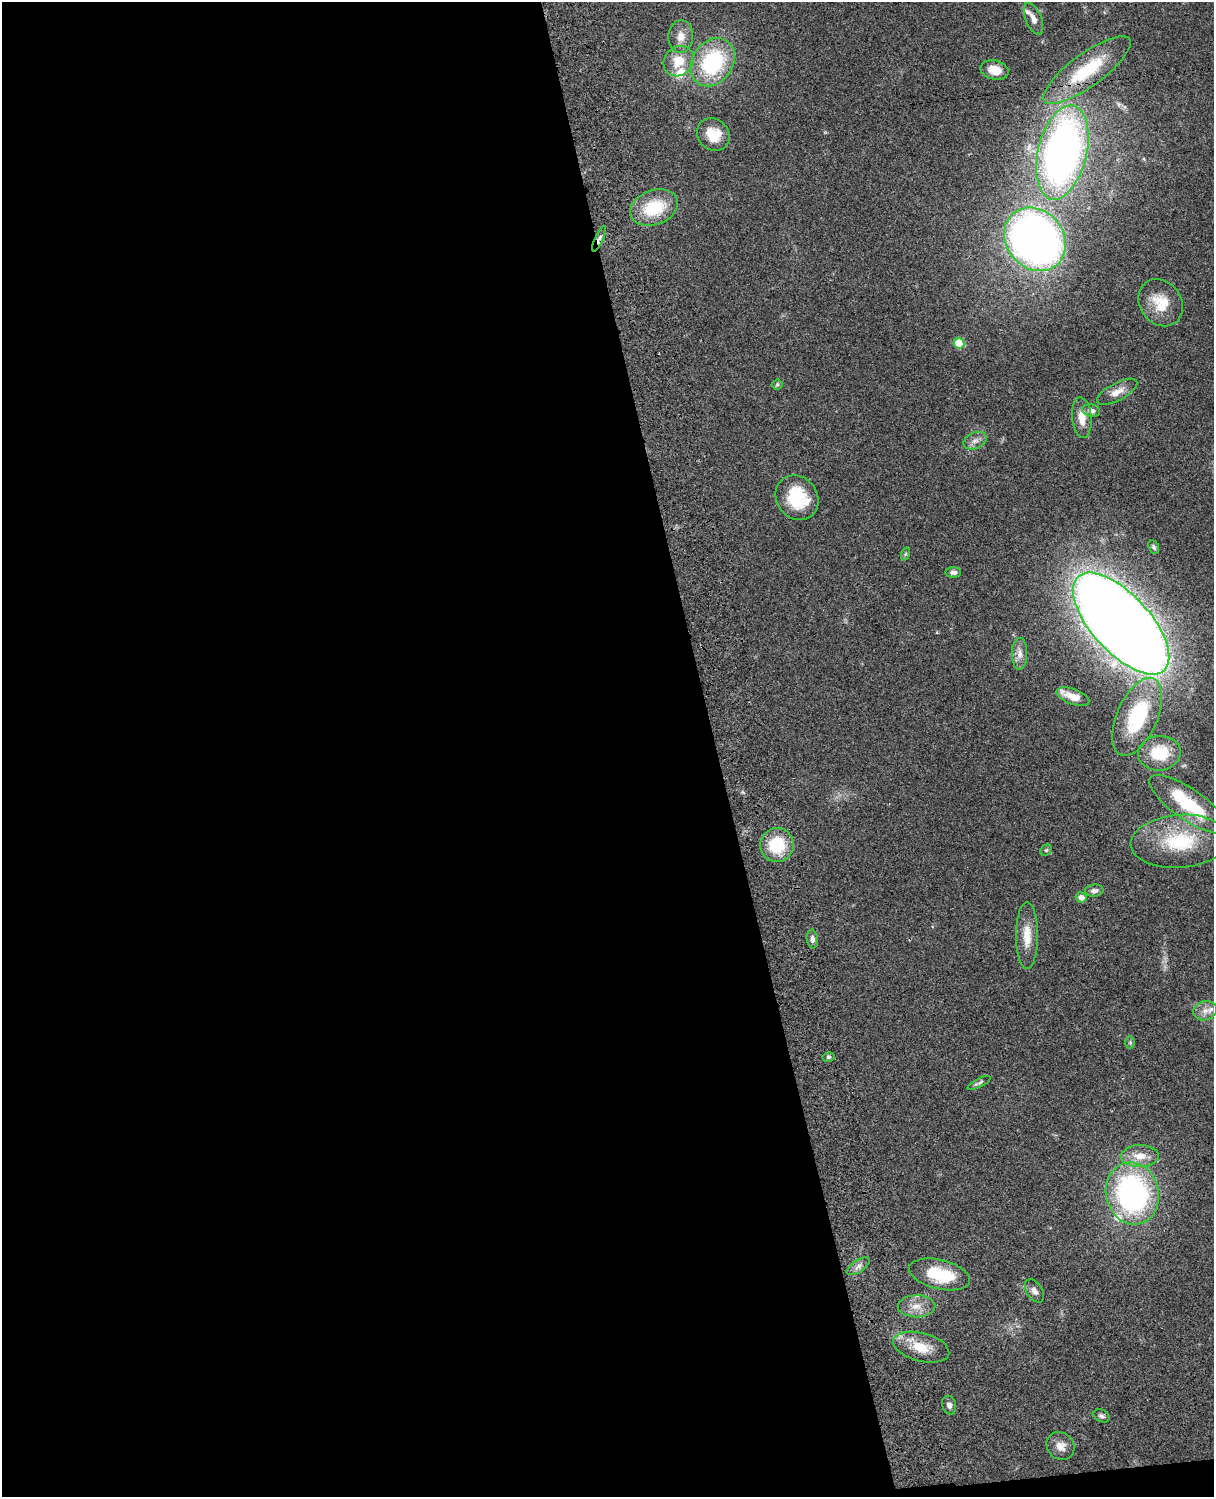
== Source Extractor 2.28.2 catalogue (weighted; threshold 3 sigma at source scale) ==
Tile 9 of 4 x 3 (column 1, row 3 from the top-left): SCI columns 122-1333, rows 278-1772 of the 5088 x 4927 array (HDU 1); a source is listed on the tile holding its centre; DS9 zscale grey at full resolution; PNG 1216 x 1499 px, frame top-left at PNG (2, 2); each listed source drawn as its Kron ellipse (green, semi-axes under 4 px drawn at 4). Shown black and unused: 59% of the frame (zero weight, under 3 of 4 exposures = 6% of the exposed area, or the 3 px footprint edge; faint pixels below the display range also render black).
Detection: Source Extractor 2.28.2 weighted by HDU 2 'WHT'; one run over the whole footprint, this tile lists its part. Background 0.0806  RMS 0.0058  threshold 0.0262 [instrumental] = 3 sigma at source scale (4.5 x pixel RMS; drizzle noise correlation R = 1.50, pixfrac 1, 0.05/0.05 arcsec/px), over >= 5 px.
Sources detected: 54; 5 inside a brighter listed object's ellipse — not listed separately; the other 49 listed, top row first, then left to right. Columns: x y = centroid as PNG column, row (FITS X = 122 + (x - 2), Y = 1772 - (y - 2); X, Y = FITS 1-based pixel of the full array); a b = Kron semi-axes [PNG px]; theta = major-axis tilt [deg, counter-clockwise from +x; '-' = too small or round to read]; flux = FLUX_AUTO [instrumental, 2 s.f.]
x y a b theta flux
1033 19 17 8 -67 3.9
681 37 16 12 86 6.6
679 61 16 14 46 12
713 62 26 20 55 56
994 70 14 9 -14 9.3
1087 70 53 16 36 35
713 135 17 15 -44 12
1062 153 48 24 76 310
654 208 25 17 19 26
599 239 14 4 66 1.9
1035 239 34 28 -49 380
1161 303 25 21 -54 15
959 343 5 5 - 15
777 384 5 5 - 1.1
1117 392 22 8 28 5.7
1091 411 9 6 -12 2.9
1082 418 20 9 -85 7.8
975 441 12 8 24 3.3
797 498 23 20 -54 27
1154 547 7 5 -66 1.3
905 554 6 4 71 0.79
953 572 8 5 -4 1.9
1121 624 64 29 -48 1300
1019 654 16 8 89 4.1
1073 697 17 7 -20 8.2
1137 717 41 20 66 43
1159 753 21 17 5 20
1188 804 46 15 -35 38
1180 841 49 26 4 42
777 845 17 17 - 24
1046 850 6 5 - 0.93
1094 891 9 6 5 2.3
1081 897 5 5 - 3.8
1027 936 33 11 90 11
812 939 9 5 -82 2.4
1205 1011 12 9 17 4.4
1130 1043 6 5 - 0.93
828 1057 6 4 14 1
979 1083 13 4 27 1.5
1140 1156 18 11 1 8.8
1132 1193 31 26 -76 140
858 1266 13 6 34 2.8
940 1274 31 14 -14 27
1034 1291 13 8 -57 3.2
916 1306 19 11 1 7.2
921 1347 29 14 -14 14
949 1405 9 7 -76 2.4
1102 1416 8 6 -27 1.6
1060 1446 15 13 -42 5.7
Overlapping masked pixels (flux is a lower limit): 3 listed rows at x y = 1087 70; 1062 153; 599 239